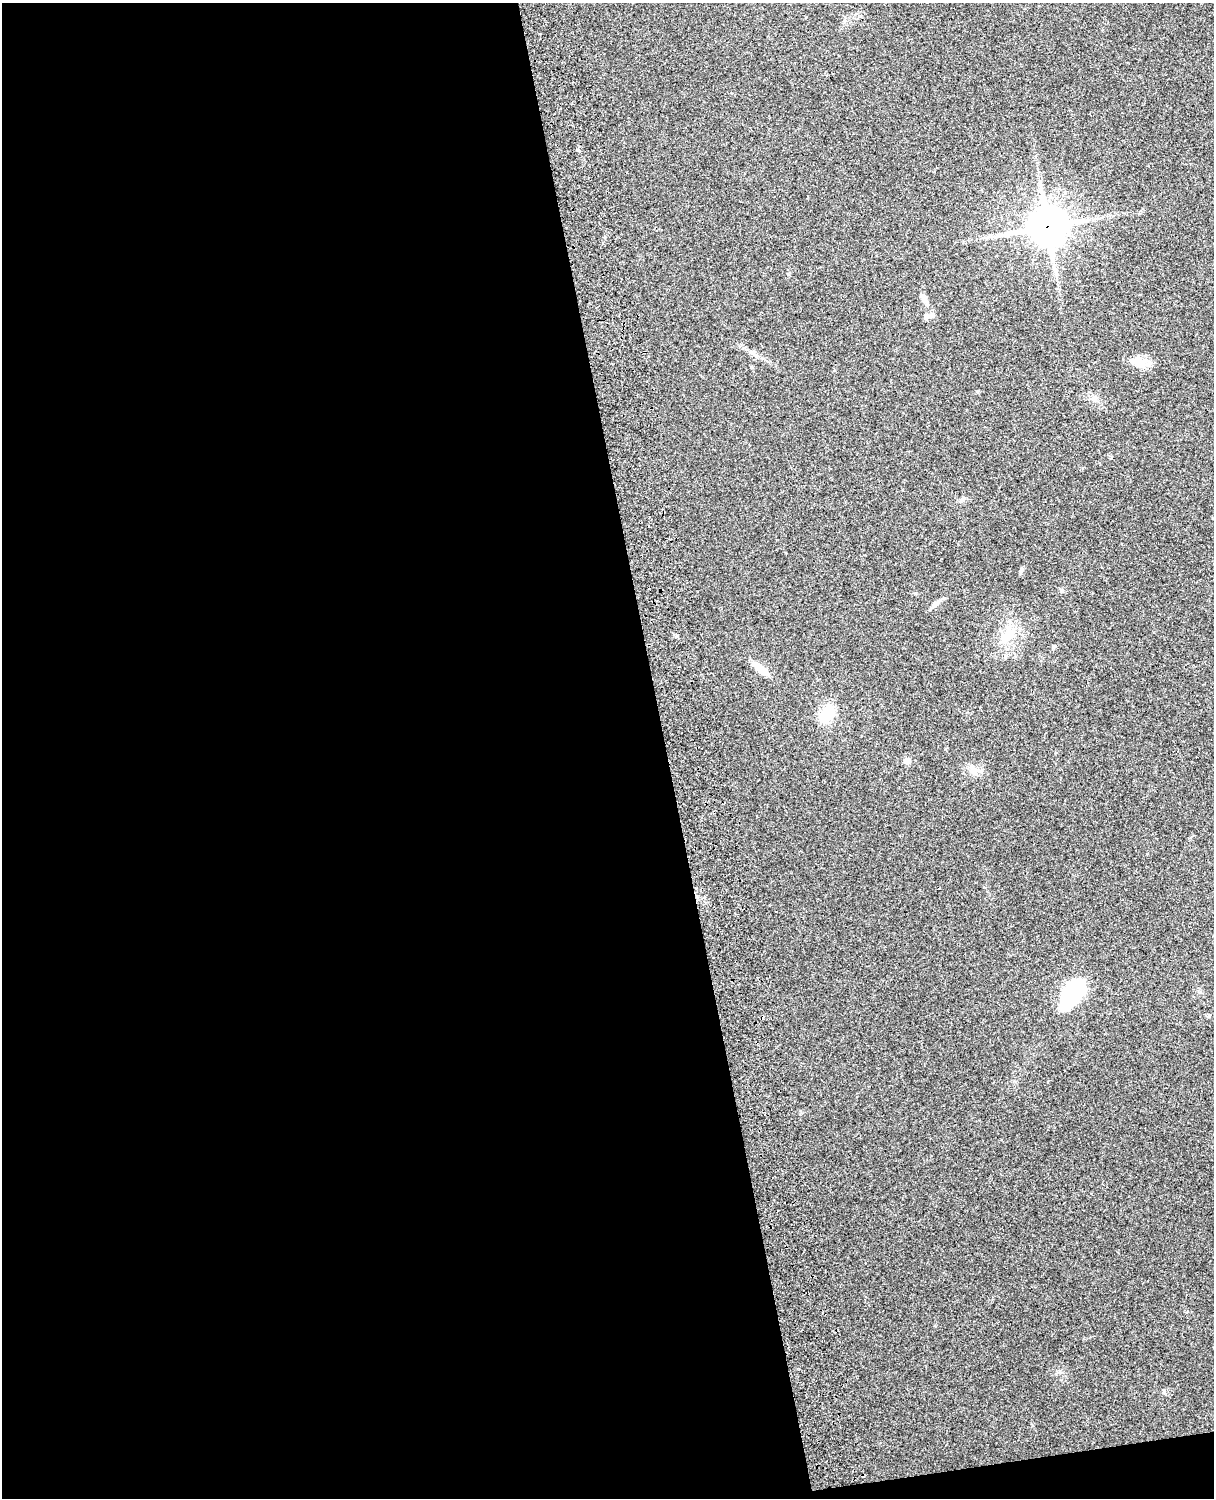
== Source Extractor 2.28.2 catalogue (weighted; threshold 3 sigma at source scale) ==
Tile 9 of 4 x 3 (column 1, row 3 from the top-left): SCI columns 120-1331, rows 165-1660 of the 5088 x 4928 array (HDU 1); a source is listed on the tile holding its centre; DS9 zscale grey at full resolution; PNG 1216 x 1500 px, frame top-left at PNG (2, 3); no overlay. Shown black and unused: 56% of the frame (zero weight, under 3 of 4 exposures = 6% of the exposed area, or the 3 px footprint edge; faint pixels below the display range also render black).
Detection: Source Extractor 2.28.2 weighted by HDU 2 'WHT'; one run over the whole footprint, this tile lists its part. Background 0.264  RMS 0.0089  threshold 0.0402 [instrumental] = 3 sigma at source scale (4.5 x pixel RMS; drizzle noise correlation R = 1.50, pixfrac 1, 0.05/0.05 arcsec/px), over >= 5 px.
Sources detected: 17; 1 inside a brighter object's white glare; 1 cosmic-ray / hot-pixel residue — not listed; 2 inside a brighter listed object's ellipse — not listed separately; the other 13 listed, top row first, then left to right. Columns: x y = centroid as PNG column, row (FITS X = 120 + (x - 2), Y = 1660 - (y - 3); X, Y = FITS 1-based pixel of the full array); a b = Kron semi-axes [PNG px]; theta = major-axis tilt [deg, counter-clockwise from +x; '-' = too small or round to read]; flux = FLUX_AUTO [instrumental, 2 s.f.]
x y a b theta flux
1048 226 12 12 - 2100
924 299 15 5 -53 4
930 316 13 5 19 3.2
1143 362 15 7 1 7.4
1094 399 7 4 0 2.1
1022 569 8 4 46 1.6
937 603 19 3 46 3.1
1008 635 16 12 52 14
760 668 18 7 -42 13
827 714 16 11 59 28
907 761 8 7 - 3.6
1070 996 25 17 73 68
1209 1015 6 3 20 1.1
Overlapping masked pixels (flux is a lower limit): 1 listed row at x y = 1048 226